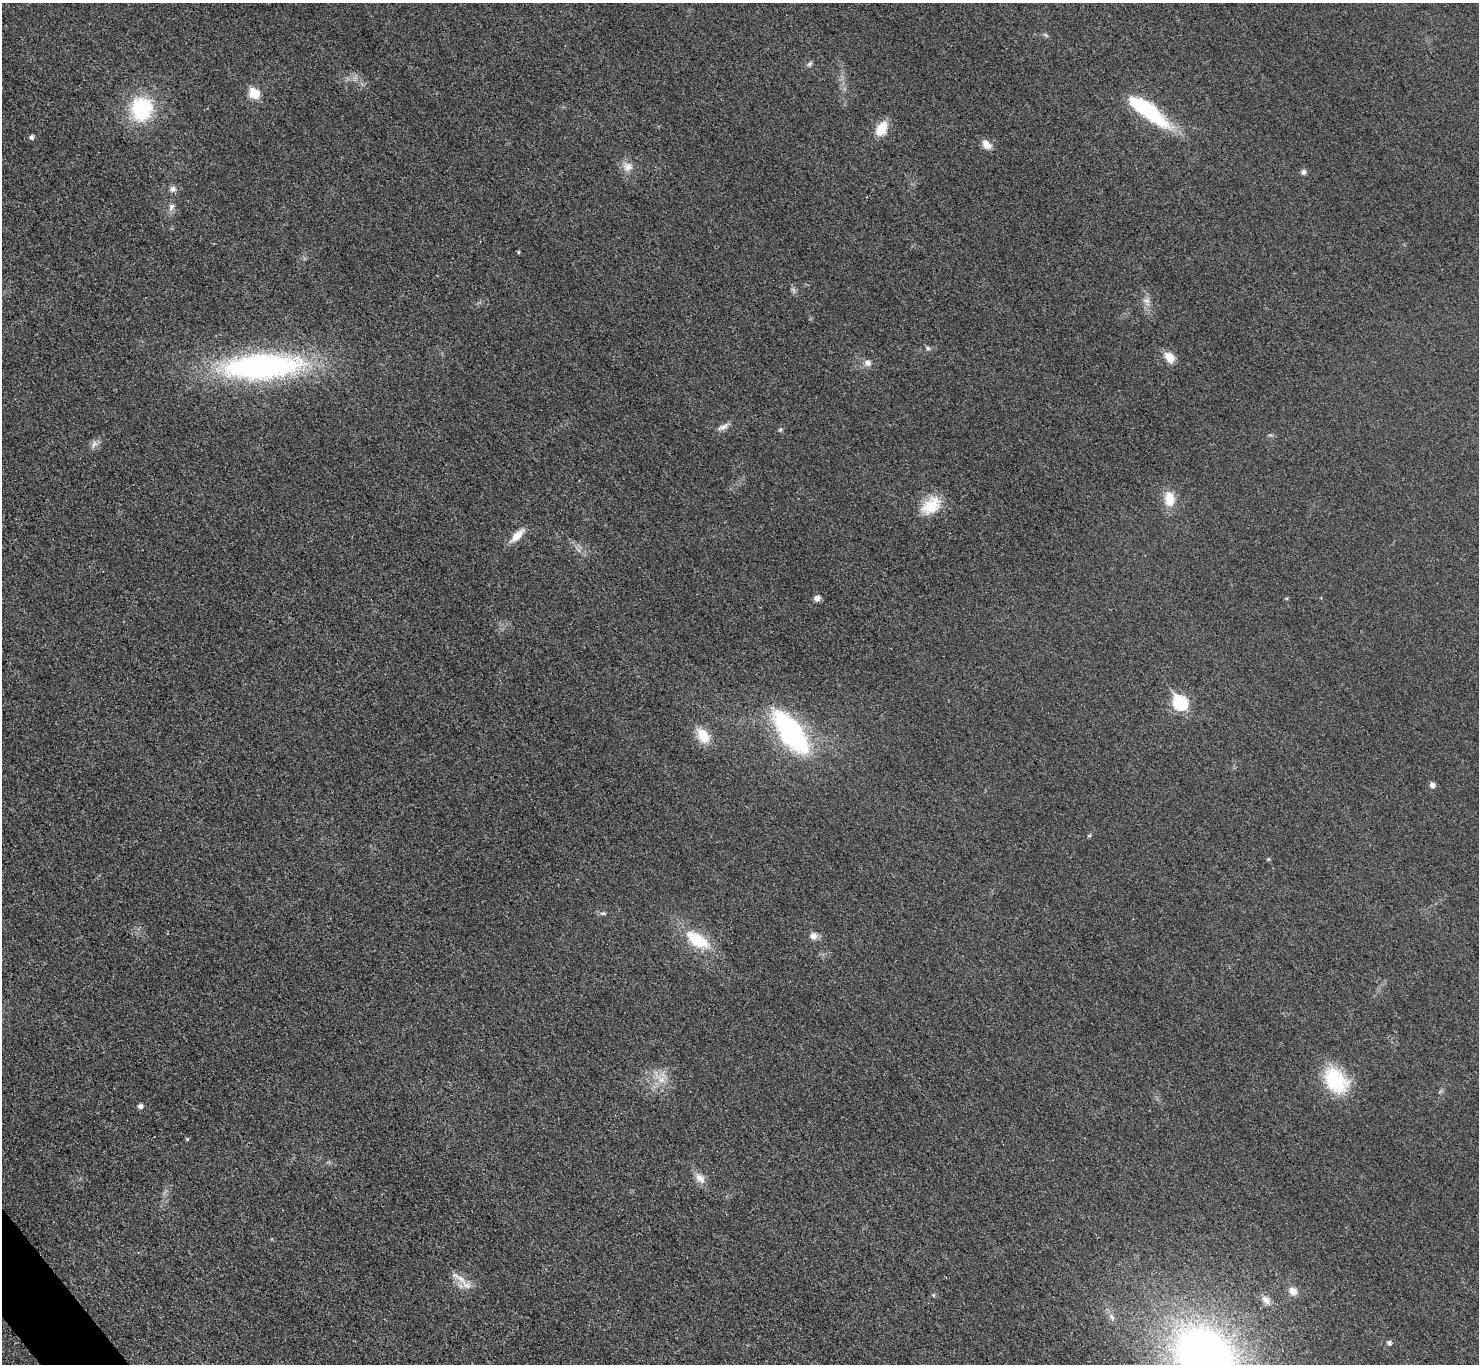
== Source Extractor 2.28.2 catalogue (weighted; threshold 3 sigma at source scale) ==
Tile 7 of 4 x 4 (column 3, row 2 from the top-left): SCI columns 2977-4453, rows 2903-4264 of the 5953 x 5949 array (HDU 1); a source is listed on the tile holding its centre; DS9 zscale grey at full resolution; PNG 1481 x 1366 px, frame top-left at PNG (2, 3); no overlay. Shown black and unused: <1% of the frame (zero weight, under 3 of 4 exposures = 2% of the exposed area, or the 3 px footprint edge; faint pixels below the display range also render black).
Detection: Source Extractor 2.28.2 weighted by HDU 2 'WHT'; one run over the whole footprint, this tile lists its part. Background 0.0329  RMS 0.0064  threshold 0.0287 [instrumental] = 3 sigma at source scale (4.5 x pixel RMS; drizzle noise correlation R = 1.50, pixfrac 1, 0.05/0.05 arcsec/px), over >= 5 px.
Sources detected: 46; all 46 listed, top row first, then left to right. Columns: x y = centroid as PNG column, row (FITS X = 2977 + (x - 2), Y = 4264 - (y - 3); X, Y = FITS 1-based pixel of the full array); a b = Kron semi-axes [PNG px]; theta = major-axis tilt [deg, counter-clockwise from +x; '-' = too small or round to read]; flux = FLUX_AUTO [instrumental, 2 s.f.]
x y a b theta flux
1045 35 9 3 -34 1
810 64 8 5 42 1.4
254 93 6 6 - 31
142 109 25 22 80 49
1149 111 48 14 -37 55
881 129 17 11 58 12
31 137 5 5 - 1.8
987 144 13 9 -39 5.1
628 167 13 12 - 5.5
1303 172 8 7 - 1.7
173 189 9 8 - 2.8
171 207 11 7 64 2.8
518 252 4 4 - 0.75
793 290 8 5 -45 1.5
1147 301 9 6 -7 2.3
928 348 6 5 - 1.2
1169 357 14 10 -52 7.4
867 363 9 8 - 3.4
262 367 78 25 4 180
723 427 16 7 25 3.3
780 430 6 4 44 0.86
94 444 12 6 46 2.7
1169 499 20 13 -84 11
931 505 28 18 39 17
517 535 21 8 45 7.7
817 598 6 5 - 4
1180 702 8 6 -53 85
791 732 37 15 -54 140
703 736 23 14 -55 12
1432 785 5 5 - 3.1
1089 835 5 4 - 0.84
1268 859 5 4 - 0.74
603 913 7 5 10 1.2
813 936 9 8 - 3.8
698 940 32 15 -33 25
661 1079 13 8 -50 6.3
1336 1080 31 21 -51 41
140 1106 5 5 - 2.7
187 1139 5 4 - 0.75
700 1178 16 10 -46 5.5
461 1279 20 9 -39 7.5
1293 1291 10 9 - 4.8
1266 1300 13 9 -50 4.2
1112 1317 10 5 -65 2.2
1389 1342 5 4 - 2.1
1205 1356 62 49 -43 410
Isophote crosses this tile's border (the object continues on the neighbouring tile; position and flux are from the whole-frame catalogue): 1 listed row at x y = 1205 1356